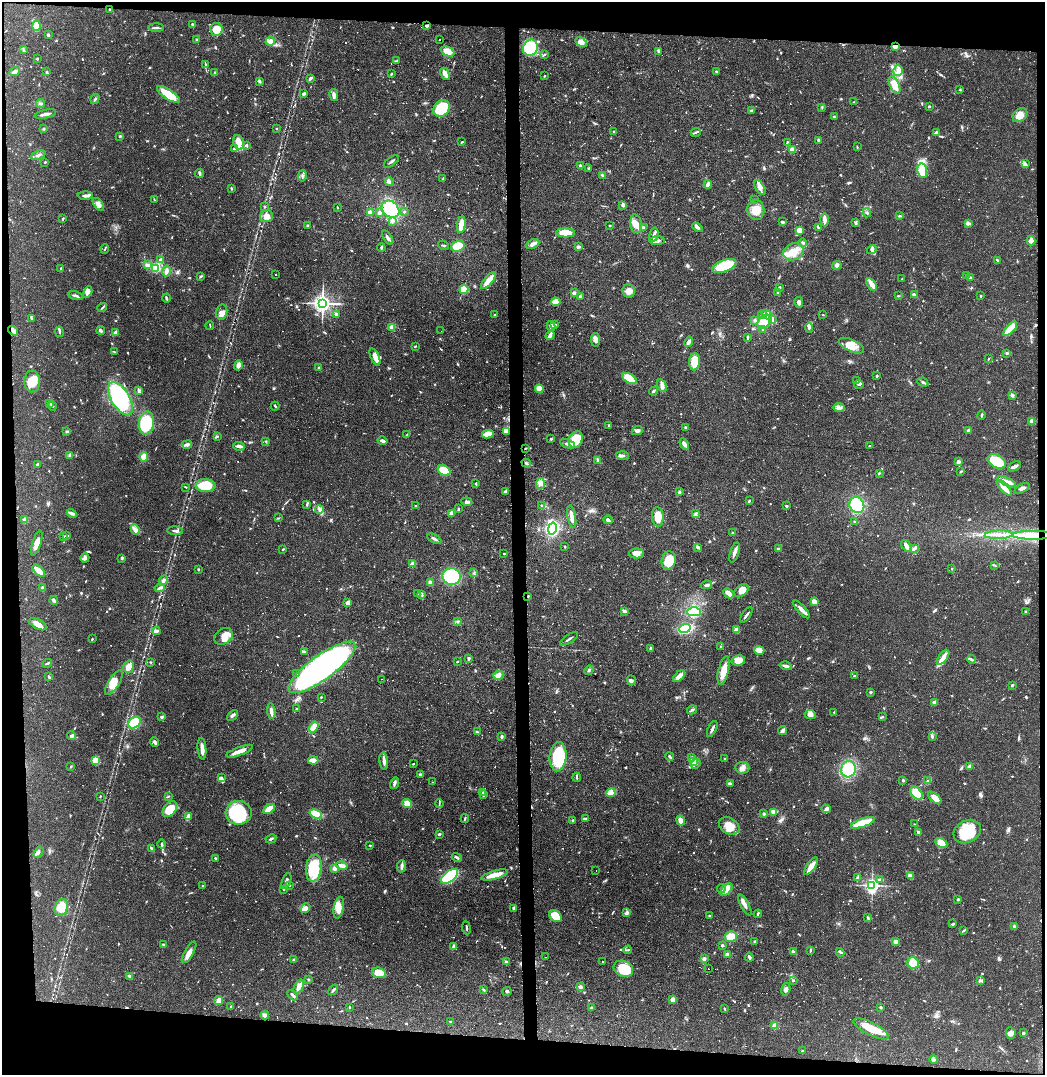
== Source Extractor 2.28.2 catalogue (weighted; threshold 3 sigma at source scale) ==
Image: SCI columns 77-4248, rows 1-4291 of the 4325 x 4291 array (HDU 1 of 3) = the unmasked area's bounding box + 8 px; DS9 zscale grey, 4 x 4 block average (1 PNG px = mean of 4 x 4 image px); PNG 1047 x 1077 px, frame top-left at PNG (2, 2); each listed source drawn as its Kron ellipse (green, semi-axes under 4 px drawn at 4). Shown black and unused: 9% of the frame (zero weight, under 2 of 3 exposures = <1% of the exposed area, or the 3 px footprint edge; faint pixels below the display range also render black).
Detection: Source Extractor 2.28.2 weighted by HDU 2 'WHT'. Background 0.13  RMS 0.0054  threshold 0.0245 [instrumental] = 3 sigma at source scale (4.5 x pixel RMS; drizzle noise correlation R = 1.50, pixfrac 1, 0.05/0.05 arcsec/px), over >= 5 px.
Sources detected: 1159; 6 too faint to see at this stretch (4 x 4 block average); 3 inside a brighter object's white glare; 50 cosmic-ray / hot-pixel residue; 1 long thin detection or spike segment (spike, bleed or trail) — neither listed nor drawn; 18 coinciding with a brighter row at this scale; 59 inside a brighter listed object's ellipse — not listed separately; of the other 1022, all 500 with FLUX_AUTO >= 2.38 (the completeness limit of this list) listed and drawn (522 fainter detections not listed), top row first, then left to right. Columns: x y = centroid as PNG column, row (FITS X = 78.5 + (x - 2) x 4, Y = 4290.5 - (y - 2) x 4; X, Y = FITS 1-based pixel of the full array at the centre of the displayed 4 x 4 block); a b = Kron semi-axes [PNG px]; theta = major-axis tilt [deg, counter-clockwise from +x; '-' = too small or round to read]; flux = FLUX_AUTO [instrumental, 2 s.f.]
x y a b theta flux
110 10 2 2 - 3.4
193 25 3 2 - 4.6
37 26 5 3 - 77
426 26 3 2 - 6.6
156 28 8 2 1 7.6
216 29 6 6 - 56
48 35 3 2 - 3.6
440 39 2 2 - 41
197 40 2 2 - 3.3
270 41 5 3 - 15
581 42 6 3 -34 14
895 46 3 2 - 19
530 48 8 7 - 180
23 50 3 2 - 3
447 51 7 4 -24 41
658 51 4 2 - 9.4
544 55 3 2 - 2.6
37 59 2 2 - 11
397 61 3 2 - 3.2
205 65 4 2 - 3.4
15 71 6 3 24 13
716 71 2 2 - 3.9
898 71 5 4 - 18
47 72 4 2 - 4.2
215 72 2 2 - 3.7
391 74 3 2 - 3.5
445 74 6 3 -62 21
544 76 2 2 - 2.9
310 78 2 2 - 9.3
259 81 3 2 - 10
895 85 9 5 -66 42
960 90 2 2 - 2.6
304 94 4 3 - 6.7
168 95 14 4 -34 110
334 95 6 3 -79 11
95 99 5 2 - 4.5
854 102 3 2 - 2.8
41 103 4 2 - 5.1
929 106 2 2 - 3.9
822 107 3 2 - 2.5
442 108 9 7 48 140
751 110 3 2 - 4
45 114 11 2 12 15
1020 115 8 6 41 29
834 117 3 2 - 3.1
277 128 2 2 - 5.1
43 129 3 2 - 2.5
613 131 2 2 - 2.7
696 132 5 2 - 4.5
936 133 3 2 - 14
120 136 3 2 - 3.1
818 140 3 2 - 5.1
238 142 7 5 -74 40
462 142 3 2 - 2.4
787 142 4 2 - 3.8
246 145 3 2 - 3.8
857 147 3 2 - 2.5
234 149 3 3 - 8.4
792 150 3 3 - 15
38 155 8 2 23 9.2
391 161 8 2 37 6.5
45 162 2 2 - 8.3
1026 164 3 2 - 4.2
580 166 3 2 - 6.5
589 168 2 2 - 7.5
922 171 7 5 -83 41
200 174 4 2 - 8
302 176 6 2 77 4.3
603 176 3 3 - 7.5
443 179 3 2 - 3.1
389 182 4 2 - 9.2
708 184 4 3 - 13
760 187 8 4 -57 17
231 188 3 2 - 2.8
85 196 7 2 -1 12
154 200 3 2 - 2.6
754 200 2 2 - 3.3
98 204 7 4 -52 14
623 205 3 2 - 12
265 207 3 2 - 2.9
337 207 2 2 - 2.4
390 209 10 7 -41 140
756 210 10 8 -79 46
404 211 3 2 - 2.9
370 212 3 3 - 18
380 213 3 3 - 9.8
867 213 4 2 - 5.4
266 216 6 6 - 19
900 216 4 2 - 3.3
63 218 2 2 - 3.6
825 220 7 2 -90 21
392 221 4 3 - 7.6
782 222 4 2 - 4.1
856 222 3 2 - 3.4
969 223 4 2 - 5.2
636 224 9 5 -83 27
461 225 8 3 81 64
308 226 3 2 - 3
610 226 2 2 - 3.1
643 227 3 2 - 12
698 227 5 3 - 9.5
818 227 4 2 - 2.8
799 230 4 3 - 14
566 233 9 4 0 64
654 235 7 3 75 9
388 238 8 2 -56 11
657 241 7 3 4 16
1031 241 4 3 - 27
803 242 4 2 - 5.8
532 244 7 4 25 12
444 245 5 2 - 3.9
458 246 7 5 19 69
578 247 4 2 - 8.1
381 248 4 2 - 4.2
105 249 4 2 - 3
872 249 5 4 - 8.1
793 252 10 8 23 48
160 260 3 2 - 7.9
997 260 4 2 - 3.9
147 265 4 3 - 11
837 265 4 4 - 8.4
724 266 13 6 21 120
155 268 3 2 - 130
61 269 2 2 - 12
167 271 5 3 - 12
276 275 2 2 - 6.3
967 275 3 2 - 7.5
201 276 4 2 - 3.5
971 277 2 2 - 4.1
902 279 2 2 - 2.9
489 280 10 3 50 35
871 284 7 2 -56 36
779 287 2 2 - 3.6
464 289 5 4 - 53
629 291 7 6 - 21
88 292 6 4 61 12
574 293 3 3 - 9
778 293 3 3 - 9.3
914 295 4 3 - 14
76 296 7 2 -16 7.3
899 296 3 2 - 2.4
981 296 2 2 - 8.3
580 297 3 2 - 3.4
166 298 4 2 - 5
556 302 4 3 - 42
322 303 3 3 - 2200
799 303 5 3 - 8.7
102 308 5 2 - 4.1
221 312 7 5 77 17
336 314 2 2 - 8.9
762 314 4 2 - 5.2
495 315 3 2 - 3
767 315 5 3 - 10
823 315 2 2 - 5
31 318 4 2 - 4.2
773 319 3 2 - 3.4
754 320 3 3 - 4.6
764 322 8 5 44 56
210 325 4 2 - 2.6
555 325 4 3 - 5.2
551 326 5 3 - 12
392 327 3 3 - 16
809 328 5 2 - 5.8
763 329 2 2 - 4.7
1010 329 9 4 47 66
101 330 4 3 - 6
13 331 5 3 - 12
441 331 2 2 - 3.7
59 332 5 2 - 6.3
115 333 4 3 - 11
550 335 5 2 - 21
747 338 3 2 - 3.4
595 340 7 4 -82 14
689 342 5 3 - 14
415 346 2 2 - 3.4
851 346 13 6 -24 40
114 352 3 2 - 3.4
1007 353 3 2 - 4.7
375 357 9 4 -67 21
988 359 2 2 - 2.4
694 362 9 5 89 63
238 365 5 3 - 22
318 368 2 2 - 3.5
877 376 2 2 - 5.9
629 378 8 4 -29 72
857 380 3 2 - 3.3
32 381 11 8 88 53
923 382 5 2 - 6.6
859 384 4 3 - 5.7
662 386 7 3 -63 12
539 389 4 3 - 31
139 390 4 2 - 4.1
653 391 4 2 - 5.1
1013 395 4 3 - 6.1
120 399 18 9 -59 330
50 403 3 2 - 3.5
53 406 5 2 - 2.4
275 406 4 2 - 4
839 407 6 3 -1 11
981 415 5 2 - 3.7
1032 421 2 2 - 84
146 423 11 7 84 210
609 425 2 2 - 11
686 428 3 2 - 7
968 430 3 2 - 6.8
67 431 3 2 - 3.5
507 431 4 3 - 8.8
637 431 6 3 25 8.4
488 434 6 3 11 49
407 435 4 2 - 3.4
217 436 3 2 - 4.1
551 439 2 2 - 13
576 440 8 6 65 76
266 441 3 2 - 3.3
382 441 5 2 - 10
187 444 5 3 - 9.2
567 444 8 3 -23 12
684 444 6 3 -59 13
239 446 6 2 -5 14
869 446 2 2 - 6.8
525 448 3 2 - 2.6
70 455 3 2 - 4.4
622 456 6 3 -4 8.7
144 457 5 4 - 30
598 460 3 3 - 6.4
997 461 10 6 -28 120
958 462 3 3 - 9.6
526 463 4 2 - 4.5
37 464 4 2 - 3.3
1015 466 7 2 28 11
444 470 7 4 -29 64
961 471 3 2 - 3.5
879 473 3 2 - 3.3
1007 482 10 4 -26 18
476 484 2 2 - 4.4
540 484 6 4 85 12
206 486 10 6 -3 83
186 487 3 2 - 3.3
1004 488 10 4 -47 32
1022 488 8 2 25 11
506 491 3 3 - 7.9
679 492 3 2 - 5
749 501 4 2 - 3.1
467 502 5 2 - 9
307 505 2 2 - 2.6
541 505 3 2 - 2.7
857 505 8 7 - 130
415 506 2 2 - 2.5
786 506 3 2 - 3.7
319 509 4 4 - 9.6
458 509 4 2 - 2.5
72 513 5 2 - 6.3
452 513 4 3 - 10
696 514 3 2 - 4.1
572 516 11 2 -80 21
658 517 9 6 -86 50
278 518 3 2 - 2.4
25 520 2 2 - 84
608 520 4 2 - 9.1
854 521 3 2 - 2.6
552 528 6 4 78 310
135 529 5 2 - 6.3
175 531 8 2 -2 8.4
732 533 2 2 - 4.8
999 535 14 2 2 22
1034 535 22 4 0 58
63 536 2 2 - 3
67 536 3 2 - 5.2
434 539 8 2 -29 9.1
37 543 13 4 73 24
906 546 6 3 -54 15
565 547 2 2 - 3
697 547 4 3 - 5.4
283 549 2 2 - 3.8
778 549 4 2 - 3.7
914 549 2 2 - 2.7
734 552 10 2 71 17
504 553 2 2 - 2.9
637 553 7 5 0 17
85 558 5 3 - 11
122 558 2 2 - 8.5
669 560 9 7 76 60
412 564 2 2 - 72
995 565 3 2 - 2.5
198 569 2 2 - 3.4
952 569 2 2 - 2.5
39 571 7 3 -41 42
474 573 3 2 - 2.6
452 577 9 8 - 210
163 580 5 3 - 7.6
430 583 3 2 - 22
706 585 5 4 - 10
42 588 2 2 - 6.6
160 588 5 2 - 6.1
742 591 8 5 42 25
417 593 2 2 - 10
729 593 6 3 -44 27
422 595 3 2 - 3.5
528 596 2 2 - 3.2
54 600 4 2 - 6.8
814 602 4 3 - 33
348 603 3 3 - 18
802 609 11 3 -47 20
624 611 3 3 - 6.5
694 612 7 4 1 130
1026 612 4 2 - 3.6
746 615 9 2 55 7.3
457 621 3 2 - 3.8
38 624 10 4 -25 23
685 628 6 3 19 170
737 630 4 4 - 15
156 631 4 3 - 6.7
223 636 10 7 32 43
92 639 3 2 - 2.6
569 639 10 2 33 6.3
721 646 3 2 - 3.5
651 648 3 3 - 4.8
759 650 5 4 - 41
304 651 2 2 - 2.4
943 657 9 4 54 20
469 658 4 2 - 4.2
971 659 4 2 - 4.9
738 660 7 5 12 29
150 662 3 2 - 2.8
457 662 2 2 - 2.5
47 663 5 2 - 5
786 666 6 2 -15 9
128 667 6 5 - 23
322 667 40 12 36 1300
589 670 5 2 - 5
723 670 15 5 77 42
297 674 2 2 - 5.4
498 675 5 4 - 19
679 676 7 3 43 24
854 676 2 2 - 3.1
49 677 3 2 - 5
382 679 2 2 - 6
631 680 5 4 - 7.7
114 683 14 5 58 45
1012 685 3 2 - 4.5
870 692 2 2 - 5.5
321 697 2 2 - 2.9
934 702 3 2 - 10
296 709 4 2 - 3.1
692 710 5 2 - 5.1
271 711 7 2 -83 16
834 712 2 2 - 3.9
810 714 6 4 -8 14
232 715 6 2 45 7.5
162 717 4 2 - 9.2
882 717 2 2 - 3.5
134 723 7 5 39 110
314 727 6 3 55 49
712 729 9 2 65 10
782 731 5 3 - 8.3
477 732 4 2 - 3.7
71 736 4 3 - 7.6
502 736 3 2 - 5.4
932 737 3 2 - 3.1
155 742 5 3 - 9.2
202 749 11 3 -85 27
239 751 14 3 21 28
670 756 4 2 - 4.9
558 757 15 8 85 170
691 758 3 2 - 3.7
725 759 4 2 - 2.7
96 760 3 3 - 72
313 760 5 3 - 23
384 761 8 3 -84 12
693 762 3 2 - 4.7
413 764 3 2 - 3.4
696 764 5 3 - 8.5
71 766 3 2 - 2.7
969 766 3 3 - 6.7
742 768 7 5 -9 15
848 769 8 7 - 120
421 774 4 2 - 3.5
577 777 4 2 - 4
221 778 3 2 - 4.6
903 780 3 2 - 4.6
928 781 3 2 - 3.5
433 782 2 2 - 2.7
394 783 6 2 73 7.7
730 784 4 3 - 4.4
482 792 3 2 - 3.1
611 793 4 4 - 41
917 793 8 5 -46 69
483 794 2 2 - 12
100 796 2 2 - 2.7
168 796 3 2 - 3.1
935 798 8 4 -42 26
407 803 5 4 - 21
439 803 4 2 - 3.8
170 809 9 5 53 62
269 809 6 3 33 49
826 809 4 4 - 7.6
773 812 4 3 - 13
239 813 13 12 - 270
316 814 6 3 -24 110
764 814 3 2 - 4.2
188 817 4 3 - 27
465 819 4 2 - 3.6
586 819 3 2 - 4.2
573 820 2 2 - 5.7
681 821 5 3 - 22
863 823 12 3 19 100
914 824 3 2 - 2.7
729 826 11 7 -30 50
967 831 14 11 28 98
918 832 3 2 - 5.6
439 834 4 2 - 4.2
271 839 5 2 - 6.9
941 843 6 4 -28 48
161 844 4 2 - 3.3
370 845 2 2 - 2.8
152 849 4 2 - 10
38 852 6 3 56 7.2
457 857 5 2 - 6.3
215 858 2 2 - 4.4
342 866 6 3 -13 13
401 866 6 3 86 8
811 866 10 4 55 32
314 868 13 8 83 120
335 868 4 3 - 7.7
596 871 2 2 - 2.7
494 875 14 3 16 51
450 876 10 5 38 260
910 876 4 3 - 12
857 878 3 2 - 8.2
880 879 3 2 - 3.2
286 881 8 2 70 11
289 885 3 2 - 3.5
872 885 3 2 - 1100
203 886 2 2 - 3.6
721 888 4 2 - 5.2
283 889 3 2 - 3.2
726 890 7 4 44 28
958 899 3 2 - 4.3
745 905 11 3 -60 15
61 907 8 6 67 62
306 908 5 4 - 18
339 908 11 5 79 33
513 908 4 2 - 4.5
627 913 3 3 - 10
758 914 4 2 - 4
555 916 7 5 -37 55
709 916 3 2 - 2.4
868 918 3 2 - 4
953 924 3 2 - 7.1
1014 926 3 2 - 5
466 928 6 2 -84 4.3
963 931 3 2 - 2.5
731 936 6 5 - 35
754 941 2 2 - 4.1
895 941 3 3 - 14
163 945 3 2 - 3.3
722 945 3 2 - 5.5
453 946 4 2 - 4.6
628 950 4 2 - 3.6
810 950 4 2 - 4.6
189 952 12 4 59 18
793 952 4 2 - 7.5
840 952 4 2 - 3.7
727 954 2 2 - 12
545 957 2 2 - 3.5
749 957 4 2 - 8.1
294 959 3 2 - 2.5
704 959 2 2 - 11
602 961 2 2 - 19
506 962 4 2 - 3.6
913 963 6 5 - 86
623 969 10 7 -25 110
709 969 2 2 - 2.5
379 973 7 5 -17 52
130 976 4 3 - 8.2
308 980 3 2 - 2.9
793 980 2 2 - 12
981 980 3 2 - 4.4
299 986 7 3 64 17
580 987 3 3 - 8.3
786 989 6 3 75 9.4
333 990 6 2 52 7.2
483 990 3 2 - 2.9
507 991 4 3 - 5.1
293 995 6 2 -46 6.3
673 1000 3 3 - 21
219 1001 4 3 - 29
231 1007 2 2 - 6.3
349 1007 2 2 - 3.3
881 1007 3 2 - 3.6
591 1008 3 3 - 4.4
725 1009 3 2 - 3
265 1015 4 4 - 8.6
450 1021 2 2 - 4.3
775 1026 2 2 - 120
871 1029 19 6 -27 72
1011 1033 6 4 -83 15
1023 1033 3 2 - 4.7
802 1051 2 2 - 5.4
934 1060 4 3 - 6.1
Overlapping masked pixels (flux is a lower limit): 3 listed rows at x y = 895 46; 13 331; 1034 535
Diffuse or blended objects may show on this block-average render without a row.